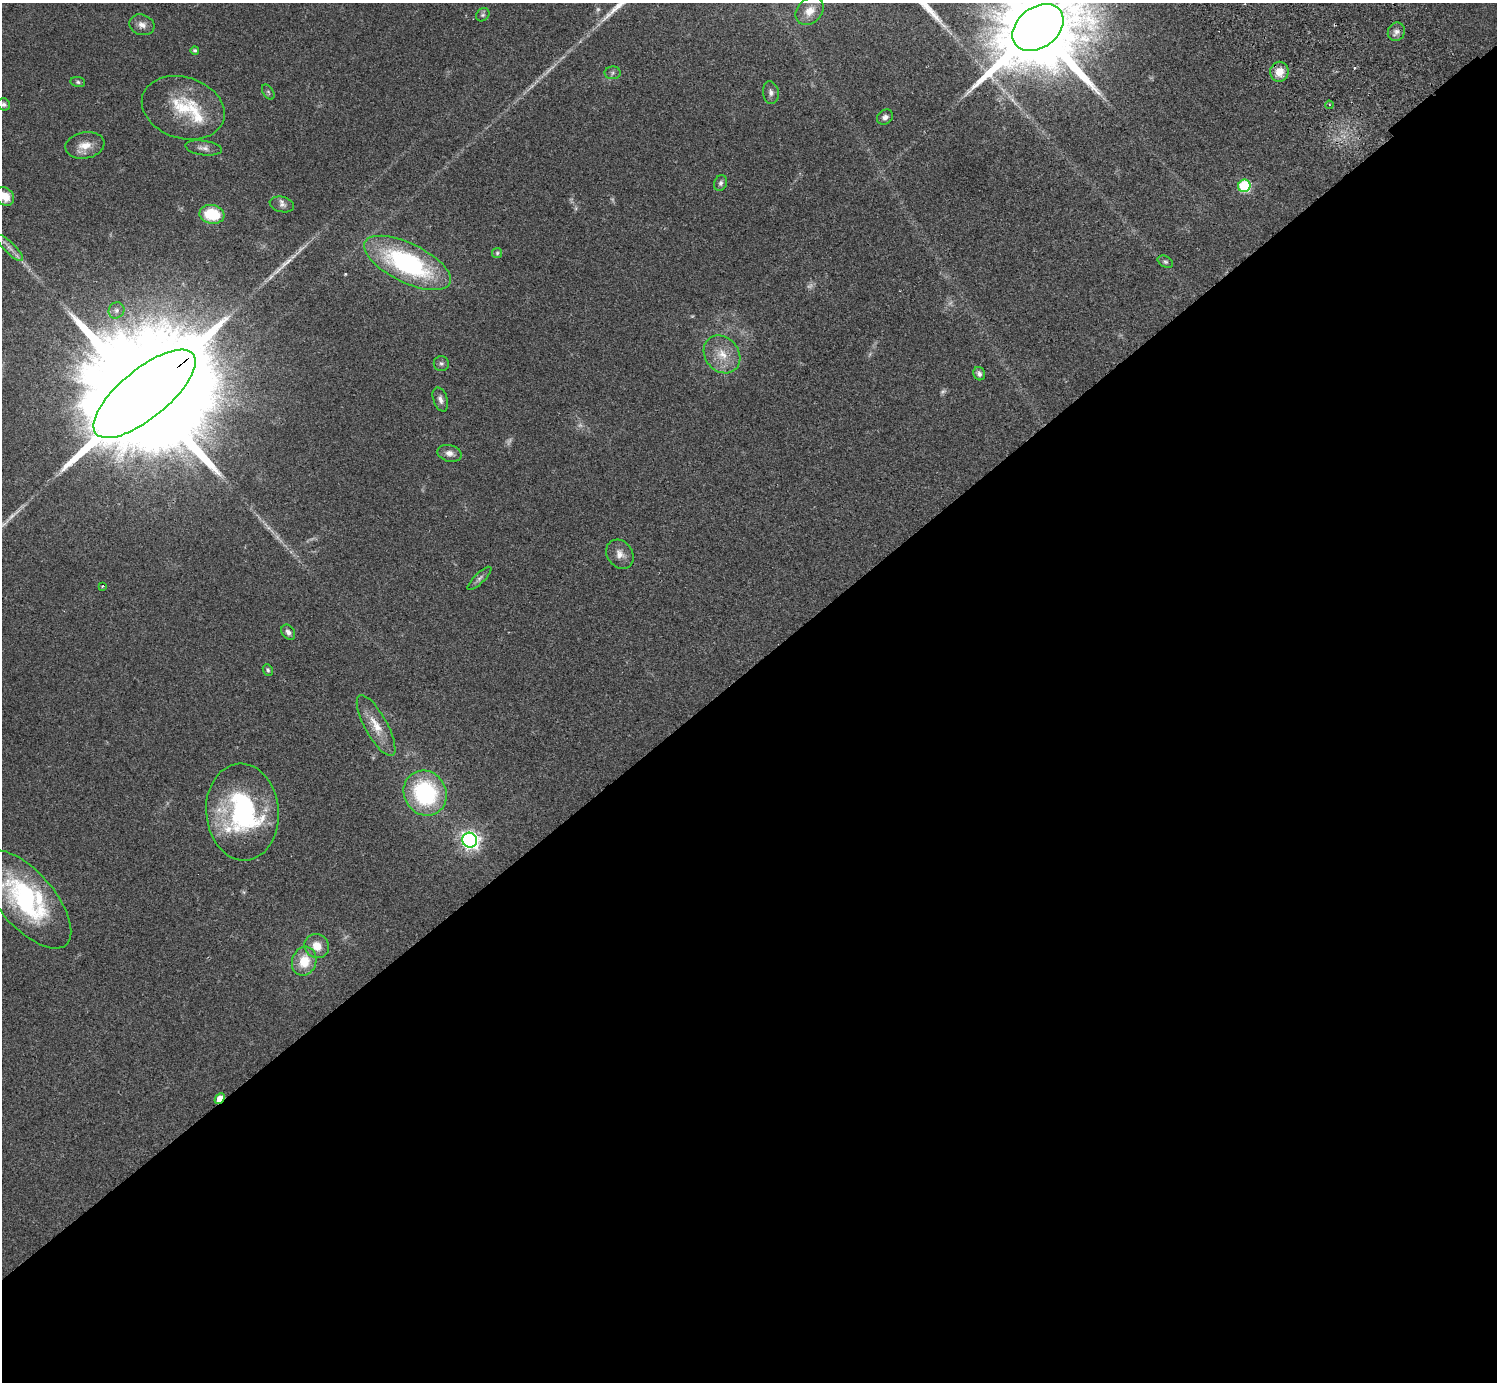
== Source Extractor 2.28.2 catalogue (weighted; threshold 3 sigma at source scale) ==
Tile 15 of 4 x 4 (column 3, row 4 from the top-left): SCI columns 3037-4531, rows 344-1723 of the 6070 x 6064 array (HDU 1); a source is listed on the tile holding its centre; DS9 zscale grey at full resolution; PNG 1499 x 1384 px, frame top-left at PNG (2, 3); each listed source drawn as its Kron ellipse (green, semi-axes under 4 px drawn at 4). Shown black and unused: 52% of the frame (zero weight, under 2 of 3 exposures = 3% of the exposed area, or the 3 px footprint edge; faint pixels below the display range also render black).
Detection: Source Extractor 2.28.2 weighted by HDU 2 'WHT'; one run over the whole footprint, this tile lists its part. Background 0.061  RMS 0.0072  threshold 0.0325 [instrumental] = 3 sigma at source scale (4.5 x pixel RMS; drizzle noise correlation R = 1.50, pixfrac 1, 0.05/0.05 arcsec/px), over >= 5 px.
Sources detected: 61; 10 too faint to see at this stretch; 1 cosmic-ray / hot-pixel residue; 1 long thin detection or spike segment (spike, bleed or trail) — neither listed nor drawn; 3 inside a brighter listed object's ellipse — not listed separately; the other 46 listed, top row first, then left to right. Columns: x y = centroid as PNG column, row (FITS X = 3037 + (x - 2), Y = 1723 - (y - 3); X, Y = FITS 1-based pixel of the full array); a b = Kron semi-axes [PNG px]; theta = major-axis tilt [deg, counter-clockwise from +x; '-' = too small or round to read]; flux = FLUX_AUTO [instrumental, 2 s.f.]
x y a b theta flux
810 11 16 12 44 7.9
483 15 7 6 - 1.4
142 25 13 10 -17 5
1038 27 28 20 37 16000
1396 32 9 8 - 3.3
195 50 4 4 - 1.3
1279 72 10 9 - 10
612 73 8 6 1 1.9
78 82 7 5 -10 1.3
268 92 8 5 -56 1.4
771 93 11 8 -81 3.1
4 104 6 6 - 1.9
1329 105 4 3 - 0.75
183 108 42 30 -18 36
885 117 8 7 - 2.7
85 145 20 13 10 9.7
204 148 18 7 -7 3.8
721 183 8 6 67 1.9
1244 186 6 6 - 62
5 196 10 8 -40 11
282 204 12 7 -13 3.1
212 214 12 9 -9 27
10 248 17 5 -44 4.7
497 253 5 5 - 1
1165 262 8 5 -29 1.4
407 263 47 19 -26 120
116 310 8 7 - 2.7
722 354 20 16 -50 15
441 363 7 7 - 1.8
979 374 7 5 -67 2.4
144 394 63 24 39 57000
440 399 12 7 -71 3.2
449 453 12 8 -13 4.3
620 554 15 12 -53 6
479 578 16 5 44 2.5
102 586 3 3 - 0.61
288 632 8 6 -53 2.9
268 670 6 4 -65 1.2
376 726 34 11 -61 14
425 793 23 21 -59 76
242 812 48 36 -85 110
470 840 7 7 - 310
26 899 61 27 -49 100
317 946 13 11 -34 9.7
304 961 15 12 71 17
220 1099 6 4 46 16
Overlapping masked pixels (flux is a lower limit): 2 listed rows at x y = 144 394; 220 1099
Isophote crosses this tile's border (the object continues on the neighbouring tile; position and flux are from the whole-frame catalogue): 3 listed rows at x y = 1038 27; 5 196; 26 899